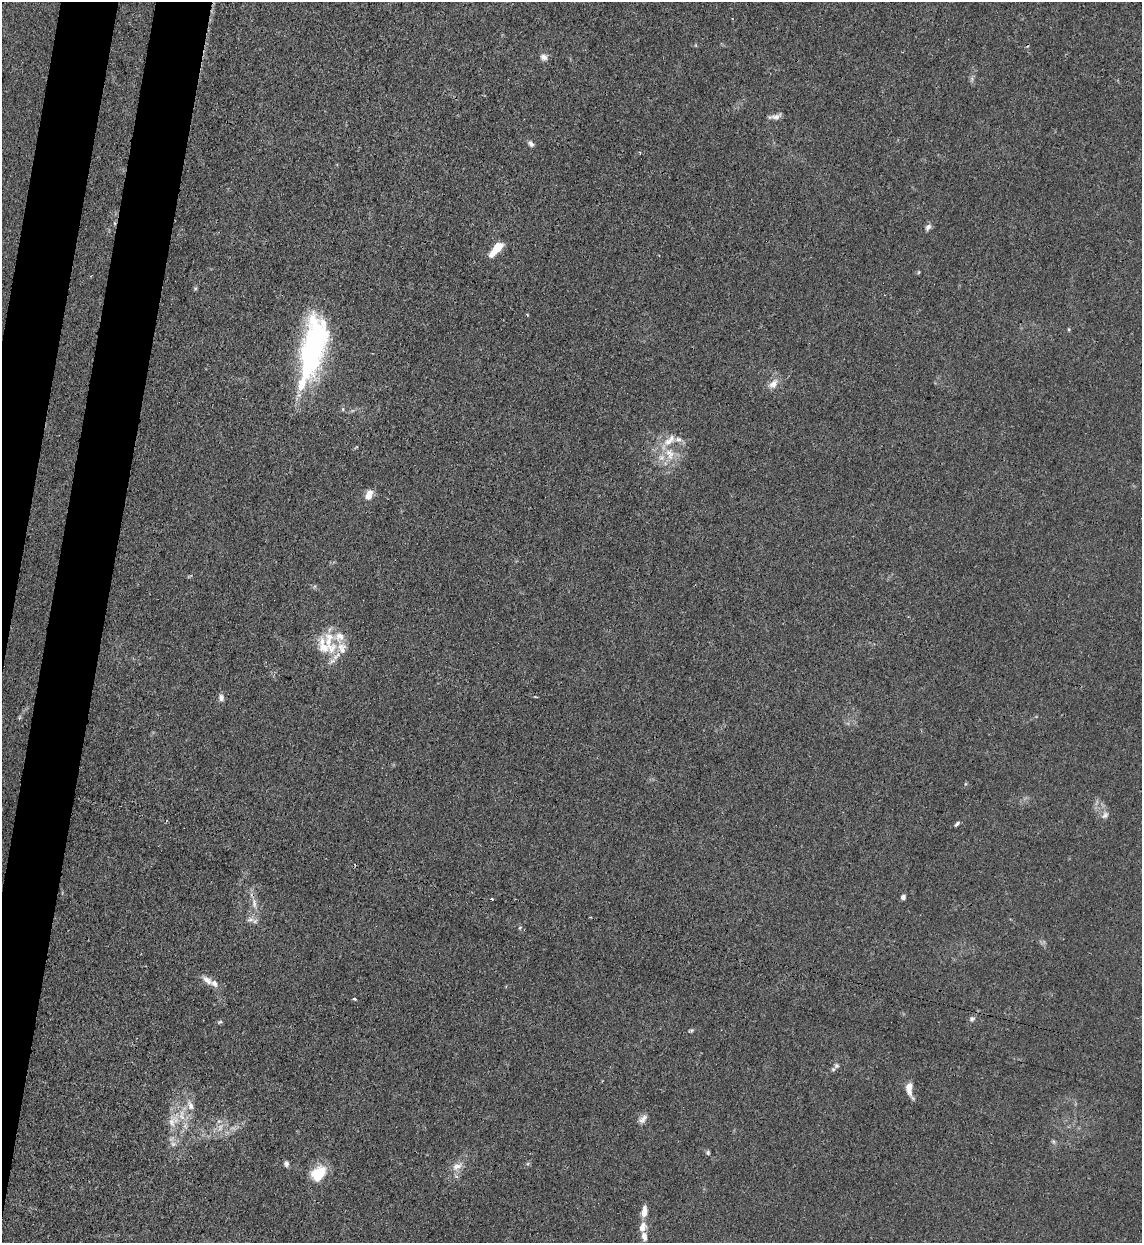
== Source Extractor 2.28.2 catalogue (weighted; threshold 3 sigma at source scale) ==
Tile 7 of 4 x 4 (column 3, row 2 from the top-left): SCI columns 2611-3750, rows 2508-3748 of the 5101 x 5011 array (HDU 1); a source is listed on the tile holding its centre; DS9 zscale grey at full resolution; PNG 1144 x 1245 px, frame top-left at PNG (2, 2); no overlay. Shown black and unused: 6% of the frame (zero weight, under 3 of 4 exposures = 7% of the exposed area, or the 3 px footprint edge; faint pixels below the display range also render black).
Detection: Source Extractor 2.28.2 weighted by HDU 2 'WHT'; one run over the whole footprint, this tile lists its part. Background 0.0171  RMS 0.0027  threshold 0.0122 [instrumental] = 3 sigma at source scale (4.5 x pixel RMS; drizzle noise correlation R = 1.50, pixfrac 1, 0.05/0.05 arcsec/px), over >= 5 px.
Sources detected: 55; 1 too faint to see at this stretch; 1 inside a brighter object's white glare — not listed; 11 inside a brighter listed object's ellipse — not listed separately; the other 42 listed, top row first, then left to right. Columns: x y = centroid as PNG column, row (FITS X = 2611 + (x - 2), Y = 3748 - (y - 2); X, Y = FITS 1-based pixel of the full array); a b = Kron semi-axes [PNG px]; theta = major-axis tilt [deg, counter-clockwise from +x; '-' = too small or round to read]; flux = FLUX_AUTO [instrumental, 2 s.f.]
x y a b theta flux
544 57 10 7 -15 1.3
972 79 7 4 -72 0.61
776 117 14 7 14 1.5
531 143 9 5 -53 0.92
928 227 9 6 53 1
496 249 20 7 48 5.1
919 272 6 3 70 0.27
312 347 62 24 79 57
773 384 15 10 48 2.5
678 439 11 6 -6 1.2
670 454 19 13 -71 5.2
369 495 10 7 68 3.3
315 586 6 4 71 0.37
339 636 14 11 -23 3.4
324 648 37 13 -6 7
221 698 9 7 -83 1.1
1105 815 12 8 50 1.3
957 824 8 4 47 0.55
903 897 6 5 - 0.75
492 899 3 3 - 1.6
254 904 14 6 -86 1.9
250 920 11 4 5 1.1
520 927 5 3 - 0.28
207 980 14 7 -40 2.1
355 999 3 3 - 0.57
972 1019 6 5 - 0.62
220 1022 7 4 19 0.45
691 1030 6 4 28 0.46
836 1066 10 7 44 0.87
909 1089 19 7 -79 2.9
190 1106 14 7 -65 1.8
642 1120 11 9 25 1.4
172 1122 21 11 73 4
220 1127 11 7 79 2
1053 1141 6 4 -72 0.46
173 1144 7 7 - 0.96
708 1152 6 5 - 0.51
286 1164 7 6 - 0.87
457 1166 14 9 25 2.3
318 1173 19 14 46 8.1
644 1211 14 6 83 2.3
642 1227 13 9 65 2.3